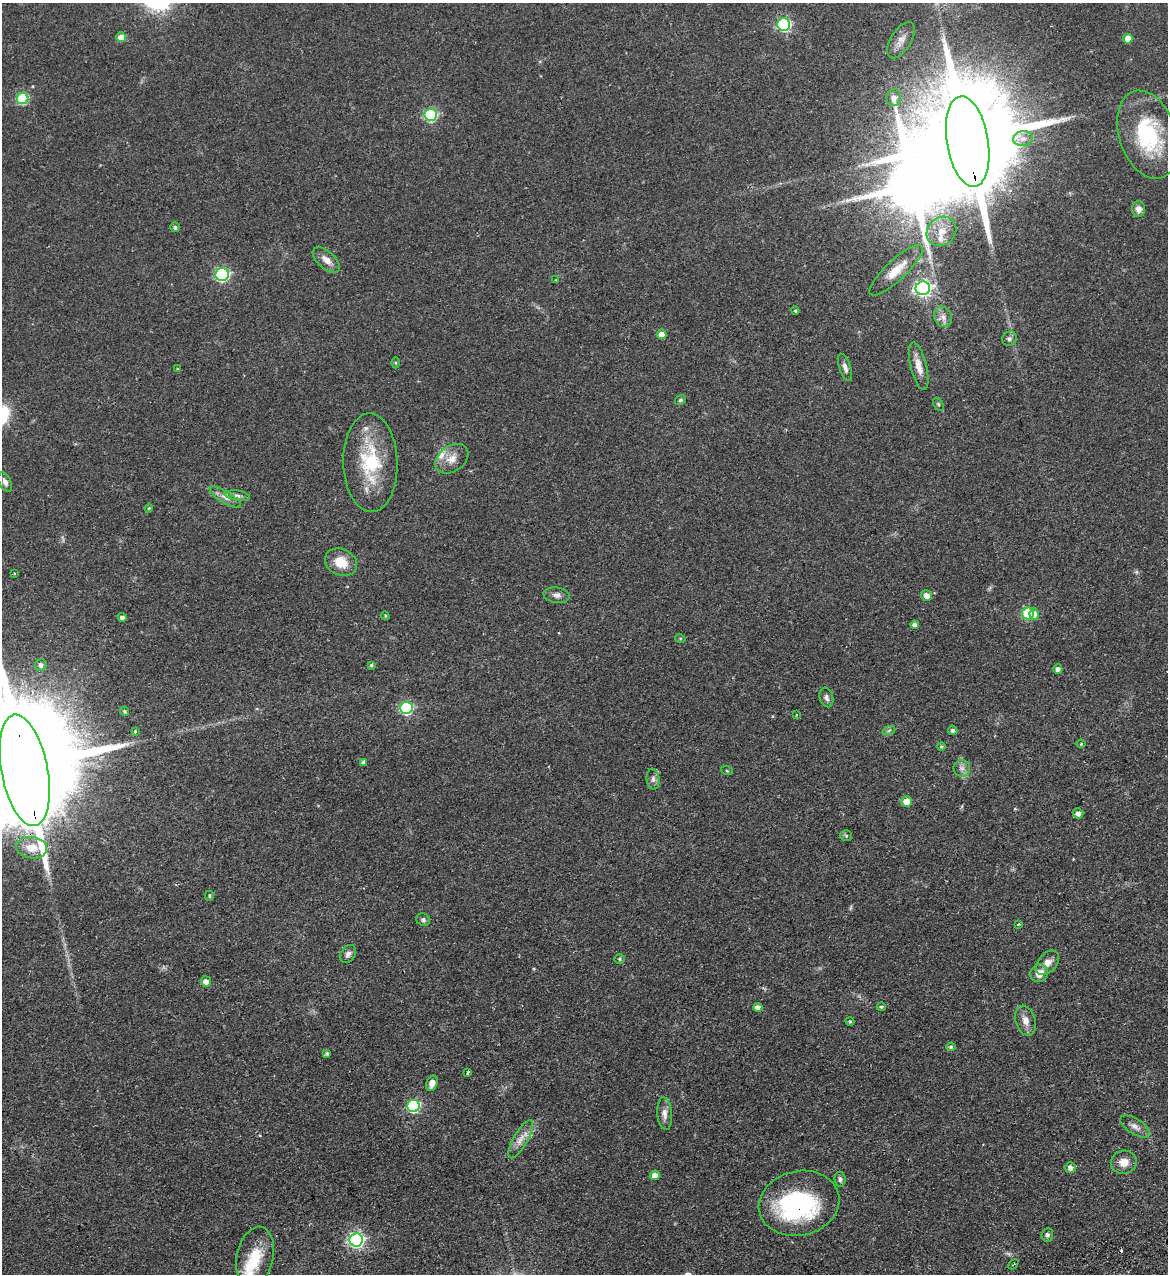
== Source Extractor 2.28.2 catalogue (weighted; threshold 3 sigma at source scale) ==
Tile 6 of 4 x 4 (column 2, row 2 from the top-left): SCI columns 1330-2495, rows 2603-3874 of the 5107 x 5203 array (HDU 1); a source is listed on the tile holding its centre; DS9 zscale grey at full resolution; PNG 1170 x 1276 px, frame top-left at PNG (2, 3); each listed source drawn as its Kron ellipse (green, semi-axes under 4 px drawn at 4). Shown black and unused: <1% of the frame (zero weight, under 2 of 3 exposures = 3% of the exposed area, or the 3 px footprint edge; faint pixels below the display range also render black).
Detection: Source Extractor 2.28.2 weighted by HDU 2 'WHT'; one run over the whole footprint, this tile lists its part. Background 0.0555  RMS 0.005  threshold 0.0226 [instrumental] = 3 sigma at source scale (4.5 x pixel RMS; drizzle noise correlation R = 1.50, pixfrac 1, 0.05/0.05 arcsec/px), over >= 5 px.
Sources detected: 102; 1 too faint to see at this stretch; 2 inside a brighter object's white glare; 1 cosmic-ray / hot-pixel residue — neither listed nor drawn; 4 inside a brighter listed object's ellipse — not listed separately; the other 94 listed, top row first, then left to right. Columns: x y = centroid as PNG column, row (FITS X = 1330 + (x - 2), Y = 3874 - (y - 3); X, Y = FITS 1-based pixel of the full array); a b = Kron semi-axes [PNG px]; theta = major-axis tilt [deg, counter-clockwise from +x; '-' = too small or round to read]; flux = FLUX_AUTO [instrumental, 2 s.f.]
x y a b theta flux
784 25 6 6 - 69
121 37 5 5 - 5.5
1128 39 5 4 - 5.9
901 40 20 10 59 4.7
23 98 6 5 - 33
894 98 8 7 - 2.8
431 115 6 6 - 54
1148 135 45 28 -72 41
1023 139 10 7 10 2.8
968 141 45 21 -81 19000
1139 209 8 6 -81 2.8
175 227 5 4 - 1.1
941 231 16 13 41 7.7
326 260 16 8 -42 4
896 270 35 10 43 10
222 274 7 6 - 72
556 280 3 2 - 0.64
923 288 7 7 - 160
795 311 4 3 - 0.64
943 317 10 8 -64 2.9
662 334 5 4 - 5.6
1009 339 7 6 - 1.4
395 363 5 3 - 0.57
919 366 24 8 -76 5.1
845 368 14 5 -70 2.4
177 369 4 4 - 0.44
680 400 6 5 - 0.79
938 404 7 4 -60 0.79
452 459 18 13 36 5.8
370 463 49 27 -88 33
5 482 10 6 -65 2.1
237 496 13 5 -8 1.9
225 497 18 5 -31 3.1
149 508 4 3 - 0.5
341 562 16 13 -26 9.1
14 573 4 2 - 0.37
557 595 13 7 -7 2.3
926 595 5 5 - 3.7
1028 613 6 6 - 34
1034 614 5 4 - 2.5
385 616 4 4 - 0.49
122 617 4 4 - 1.7
915 625 4 4 - 2.1
680 638 5 3 - 0.46
41 665 6 5 - 1.8
371 665 4 4 - 0.64
1058 669 5 4 - 2
826 697 10 6 -73 1.8
406 708 6 6 - 63
125 711 5 4 - 0.65
796 715 3 2 - 0.34
889 730 6 4 20 0.86
953 730 5 4 - 1.1
135 732 3 3 - 1.3
1081 744 4 4 - 0.52
941 746 4 4 - 0.61
364 762 4 3 - 1.5
962 768 8 8 - 2.1
25 770 56 23 -79 26000
727 771 6 3 -19 0.54
653 779 10 6 -83 1.8
907 802 5 5 - 6.8
1078 813 5 5 - 2.4
846 836 6 5 - 0.67
32 848 15 10 -7 6.7
209 896 5 4 - 0.65
423 920 7 6 - 1.3
1018 924 3 2 - 0.51
348 954 10 7 57 2
620 959 5 5 - 0.71
1047 963 14 9 48 3.9
1039 973 9 8 - 5
206 981 5 5 - 3.1
758 1007 4 4 - 2.5
881 1007 4 4 - 0.82
850 1021 4 4 - 0.51
1025 1021 15 10 -72 4
951 1047 5 4 - 0.89
327 1054 4 3 - 0.92
468 1072 3 2 - 0.59
432 1083 8 5 73 3.6
413 1106 6 6 - 64
665 1114 16 7 -85 3.5
1135 1126 16 7 -32 3.1
521 1139 21 7 60 4.6
1124 1162 13 11 11 5.2
1070 1168 5 5 - 2.3
655 1175 5 5 - 4.7
840 1179 7 5 -82 1.2
799 1203 41 32 12 67
1047 1235 7 6 - 1.1
356 1240 7 6 - 140
255 1257 30 18 77 17
1013 1264 6 2 45 0.47
Overlapping masked pixels (flux is a lower limit): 3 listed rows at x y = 968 141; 25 770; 799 1203
Isophote crosses this tile's border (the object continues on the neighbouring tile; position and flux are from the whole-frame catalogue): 1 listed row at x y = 25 770